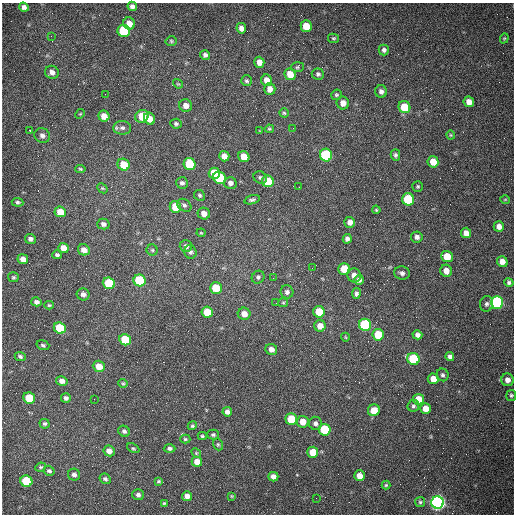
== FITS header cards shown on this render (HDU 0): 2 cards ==
NAXIS1  =                  512 /fastest changing axis
NAXIS2  =                  512 /next to fastest changing axis

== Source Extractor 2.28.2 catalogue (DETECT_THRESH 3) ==
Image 512 x 512 px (HDU 0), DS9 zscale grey, 1 PNG px = 1 image px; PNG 516 x 516 px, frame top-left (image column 1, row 512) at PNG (2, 3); each listed source drawn as its Kron ellipse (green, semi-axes under 4 px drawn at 4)
Background 1470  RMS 22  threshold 65.6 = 3 sigma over >= 5 px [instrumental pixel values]
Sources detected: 170; all 170 listed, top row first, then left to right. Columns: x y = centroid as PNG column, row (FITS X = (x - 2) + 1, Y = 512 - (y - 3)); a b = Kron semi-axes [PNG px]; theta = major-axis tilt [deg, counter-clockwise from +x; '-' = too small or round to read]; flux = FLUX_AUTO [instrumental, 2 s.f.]
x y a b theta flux
132 6 5 4 - 5400
24 7 5 4 - 5000
129 23 6 5 - 14000
306 26 6 5 - 31000
241 28 5 5 - 6600
124 31 6 6 - 87000
51 36 2 2 - 1400
333 38 5 4 - 2000
504 38 5 4 - 1700
171 41 5 5 - 2100
384 50 5 5 - 4000
205 55 5 4 - 4200
259 62 5 5 - 11000
297 67 6 5 - 2400
52 72 7 6 - 6900
290 74 6 5 - 22000
318 74 6 5 - 3100
267 80 6 5 - 13000
247 81 5 5 - 2800
178 84 5 4 - 1700
270 89 6 5 - 9700
381 91 6 6 - 5600
105 94 2 2 - 750
336 95 5 5 - 2400
469 102 5 5 - 12000
343 103 6 6 - 13000
186 106 6 6 - 9000
404 107 6 6 - 38000
284 113 4 4 - 2000
80 114 5 4 - 1500
104 116 5 5 - 13000
142 116 7 6 - 34000
149 119 6 5 - 15000
176 124 5 5 - 2900
122 128 9 7 -3 5300
293 128 2 2 - 790
269 129 4 3 - 1900
30 131 3 2 - 1900
260 131 4 2 - 1000
42 135 8 7 - 5800
451 135 4 4 - 1500
326 155 6 6 - 140000
395 155 6 4 -76 2900
224 156 5 5 - 10000
244 157 6 5 - 21000
433 162 5 5 - 19000
190 164 6 6 - 63000
124 165 6 5 - 31000
80 169 5 4 - 2000
214 173 6 5 - 42000
219 178 6 6 - 110000
260 178 7 6 - 3400
268 181 6 5 - 49000
182 183 6 5 - 4100
230 183 6 6 - 5700
418 186 5 5 - 2000
299 187 2 2 - 930
102 188 6 4 -43 2000
199 195 6 5 - 2400
408 199 6 6 - 110000
505 199 5 3 - 1300
252 200 8 4 15 3200
18 202 6 4 -6 2900
184 205 8 6 -35 3700
175 207 6 5 - 31000
376 210 4 3 - 1600
60 212 6 5 - 21000
204 214 6 5 - 8900
350 222 5 5 - 8000
103 224 6 5 - 5500
499 226 5 5 - 8500
201 233 4 4 - 1400
466 233 5 5 - 10000
417 237 6 5 - 5300
30 239 5 5 - 4800
347 239 5 4 - 4800
186 246 6 5 - 5600
63 248 5 5 - 15000
84 250 6 5 - 10000
152 250 5 5 - 2200
190 252 7 6 - 3600
57 255 5 4 - 2700
447 256 6 5 - 25000
23 259 5 5 - 8400
502 262 6 5 - 11000
312 268 2 2 - 810
344 269 6 5 - 40000
446 271 6 5 - 11000
402 273 8 6 -11 4700
354 275 7 6 - 11000
13 277 5 5 - 2200
258 277 7 6 - 3100
273 278 2 2 - 840
140 280 6 6 - 95000
359 280 5 4 - 4900
509 282 5 4 - 2900
109 283 6 5 - 80000
216 288 6 5 - 35000
287 292 6 6 - 5100
356 293 5 4 - 3800
83 294 6 6 - 5500
36 302 5 4 - 5100
497 302 6 6 - 270000
276 303 3 2 - 1200
283 303 5 4 - 1800
487 304 8 6 72 4800
49 305 4 4 - 1800
207 312 6 5 - 31000
319 312 6 5 - 39000
244 314 6 6 - 11000
365 325 6 6 - 190000
320 326 6 5 - 15000
60 328 6 5 - 63000
378 335 6 5 - 48000
417 335 5 4 - 5800
345 337 4 3 - 1200
125 340 6 5 - 53000
43 345 6 4 -19 2600
271 349 6 5 - 7600
20 356 5 4 - 3000
450 357 4 4 - 4300
413 359 6 6 - 100000
99 366 6 5 - 17000
443 375 6 6 - 3300
433 379 5 5 - 15000
507 380 6 6 - 8300
62 381 6 5 - 7100
123 383 5 4 - 1800
511 395 5 5 - 2400
29 398 6 5 - 46000
66 398 5 5 - 3600
94 399 2 2 - 640
418 399 5 5 - 24000
413 406 6 5 - 3000
426 408 5 5 - 15000
374 410 6 5 - 22000
227 412 5 4 - 5800
291 419 5 5 - 48000
303 422 6 6 - 17000
315 423 7 6 - 5000
44 424 5 4 - 3000
192 426 5 4 - 2200
325 430 6 6 - 96000
124 431 6 5 - 3700
213 435 6 5 - 2500
202 436 4 3 - 1900
185 439 5 4 - 2100
218 444 6 4 -69 2000
133 448 6 4 -27 2300
170 448 6 4 -2 3700
109 451 6 5 - 9900
313 452 5 5 - 27000
196 453 5 4 - 1600
197 462 5 5 - 12000
41 467 5 3 - 1800
49 471 5 5 - 3200
74 475 6 6 - 4600
360 476 5 5 - 13000
273 477 5 4 - 7900
105 479 6 5 - 3100
26 481 6 5 - 70000
158 481 4 3 - 1900
386 485 4 4 - 1800
138 495 6 5 - 4300
187 496 5 5 - 8300
232 496 4 4 - 1300
316 498 2 2 - 3500
420 502 5 5 - 2300
164 503 4 3 - 1600
437 503 6 6 - 690000
At the frame edge (FLAGS 8, measured only in part): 1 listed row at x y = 511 395